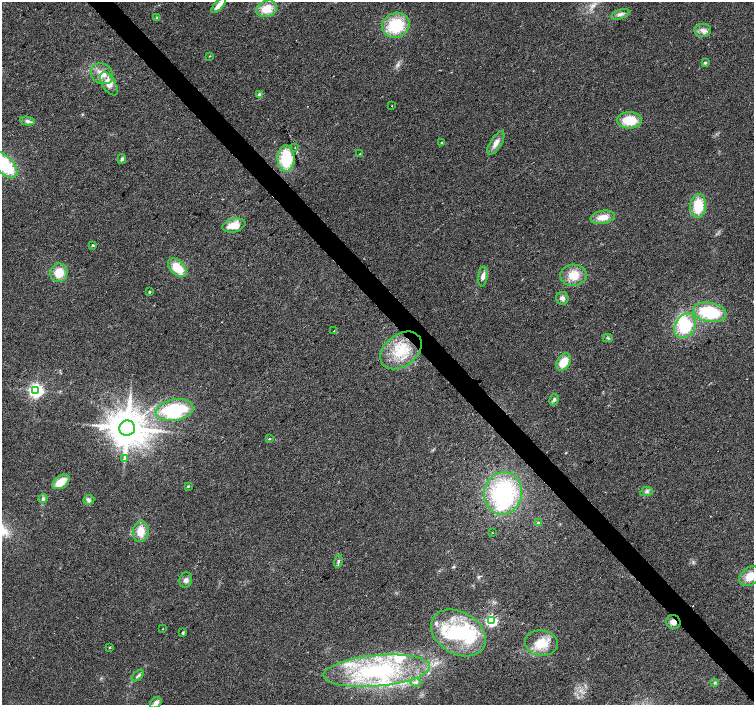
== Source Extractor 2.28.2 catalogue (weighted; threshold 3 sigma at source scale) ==
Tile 6 of 4 x 4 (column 2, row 2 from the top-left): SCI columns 1505-3007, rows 2962-4367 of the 6019 x 5987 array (HDU 1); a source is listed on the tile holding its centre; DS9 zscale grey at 2 x 2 block average (1 PNG px = mean of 2 x 2 image px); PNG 756 x 707 px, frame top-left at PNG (2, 2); each listed source drawn as its Kron ellipse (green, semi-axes under 4 px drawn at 4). Shown black and unused: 4% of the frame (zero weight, under 2 of 3 exposures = <1% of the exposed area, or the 3 px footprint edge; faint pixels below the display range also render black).
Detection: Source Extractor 2.28.2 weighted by HDU 2 'WHT'; one run over the whole footprint, this tile lists its part. Background 0.0274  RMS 0.0063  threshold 0.0286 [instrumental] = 3 sigma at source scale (4.5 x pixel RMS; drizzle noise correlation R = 1.50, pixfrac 1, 0.0396/0.0396 arcsec/px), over >= 5 px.
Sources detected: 79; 3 inside a brighter object's white glare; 2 cosmic-ray / hot-pixel residue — neither listed nor drawn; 7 inside a brighter listed object's ellipse — not listed separately; the other 67 listed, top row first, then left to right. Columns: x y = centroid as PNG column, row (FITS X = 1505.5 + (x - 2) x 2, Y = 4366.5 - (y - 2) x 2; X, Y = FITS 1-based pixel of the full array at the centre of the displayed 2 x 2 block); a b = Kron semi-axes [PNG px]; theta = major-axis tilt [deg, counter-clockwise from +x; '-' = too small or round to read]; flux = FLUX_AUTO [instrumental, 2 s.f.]
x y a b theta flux
219 5 10 4 47 12
267 9 10 8 22 26
620 14 9 4 19 5.7
157 18 4 2 - 1.2
396 25 14 12 21 68
703 30 8 6 7 7.2
209 56 3 2 - 0.85
705 63 4 3 - 2.4
102 74 12 10 -34 20
109 84 13 6 -59 17
260 95 2 2 - 19
391 106 2 2 - 1.3
629 120 12 8 -1 39
27 121 7 4 -9 4.5
442 142 3 2 - 1.7
496 143 13 5 58 11
295 148 2 2 - 0.88
360 154 3 2 - 0.89
286 158 13 8 90 63
122 159 5 4 - 2.9
4 164 17 8 -43 100
698 206 12 8 86 44
603 217 12 6 11 18
234 225 12 6 13 23
93 245 3 2 - 2.4
177 268 11 7 -44 31
59 273 9 8 - 25
573 275 13 10 4 25
483 276 10 4 83 9
149 292 3 3 - 1.6
562 298 6 6 - 5.9
710 312 17 9 -10 81
685 326 13 10 55 64
334 331 2 2 - 2.2
608 338 5 4 - 2.3
401 350 23 16 37 51
564 362 9 6 59 24
36 390 4 4 - 490
554 400 6 4 62 3.3
174 410 19 10 9 110
127 428 8 7 - 5000
269 439 2 2 - 2.3
124 458 4 2 - 2.1
61 482 9 6 33 28
188 486 3 2 - 1.8
647 492 6 4 10 4.1
503 493 21 19 77 170
43 499 5 4 - 3.1
89 500 5 5 - 3.7
539 523 4 3 - 1.9
141 532 10 8 83 22
493 533 2 2 - 0.64
338 561 6 3 73 2.9
750 576 11 8 40 20
186 580 8 6 77 5.7
491 621 3 3 - 250
673 622 7 7 - 8.4
162 629 2 2 - 0.75
183 633 3 2 - 2.6
458 633 29 21 -31 93
541 643 16 12 -7 30
110 647 3 2 - 1.3
377 671 53 15 5 160
138 676 7 3 45 3.3
416 682 5 3 - 2.4
715 682 4 2 - 1.3
156 703 6 5 - 6.7
Overlapping masked pixels (flux is a lower limit): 1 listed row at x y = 673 622
Isophote crosses this tile's border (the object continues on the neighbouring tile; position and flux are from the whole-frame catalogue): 2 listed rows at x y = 4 164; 750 576
Diffuse or blended objects may show on this block-average render without a row.